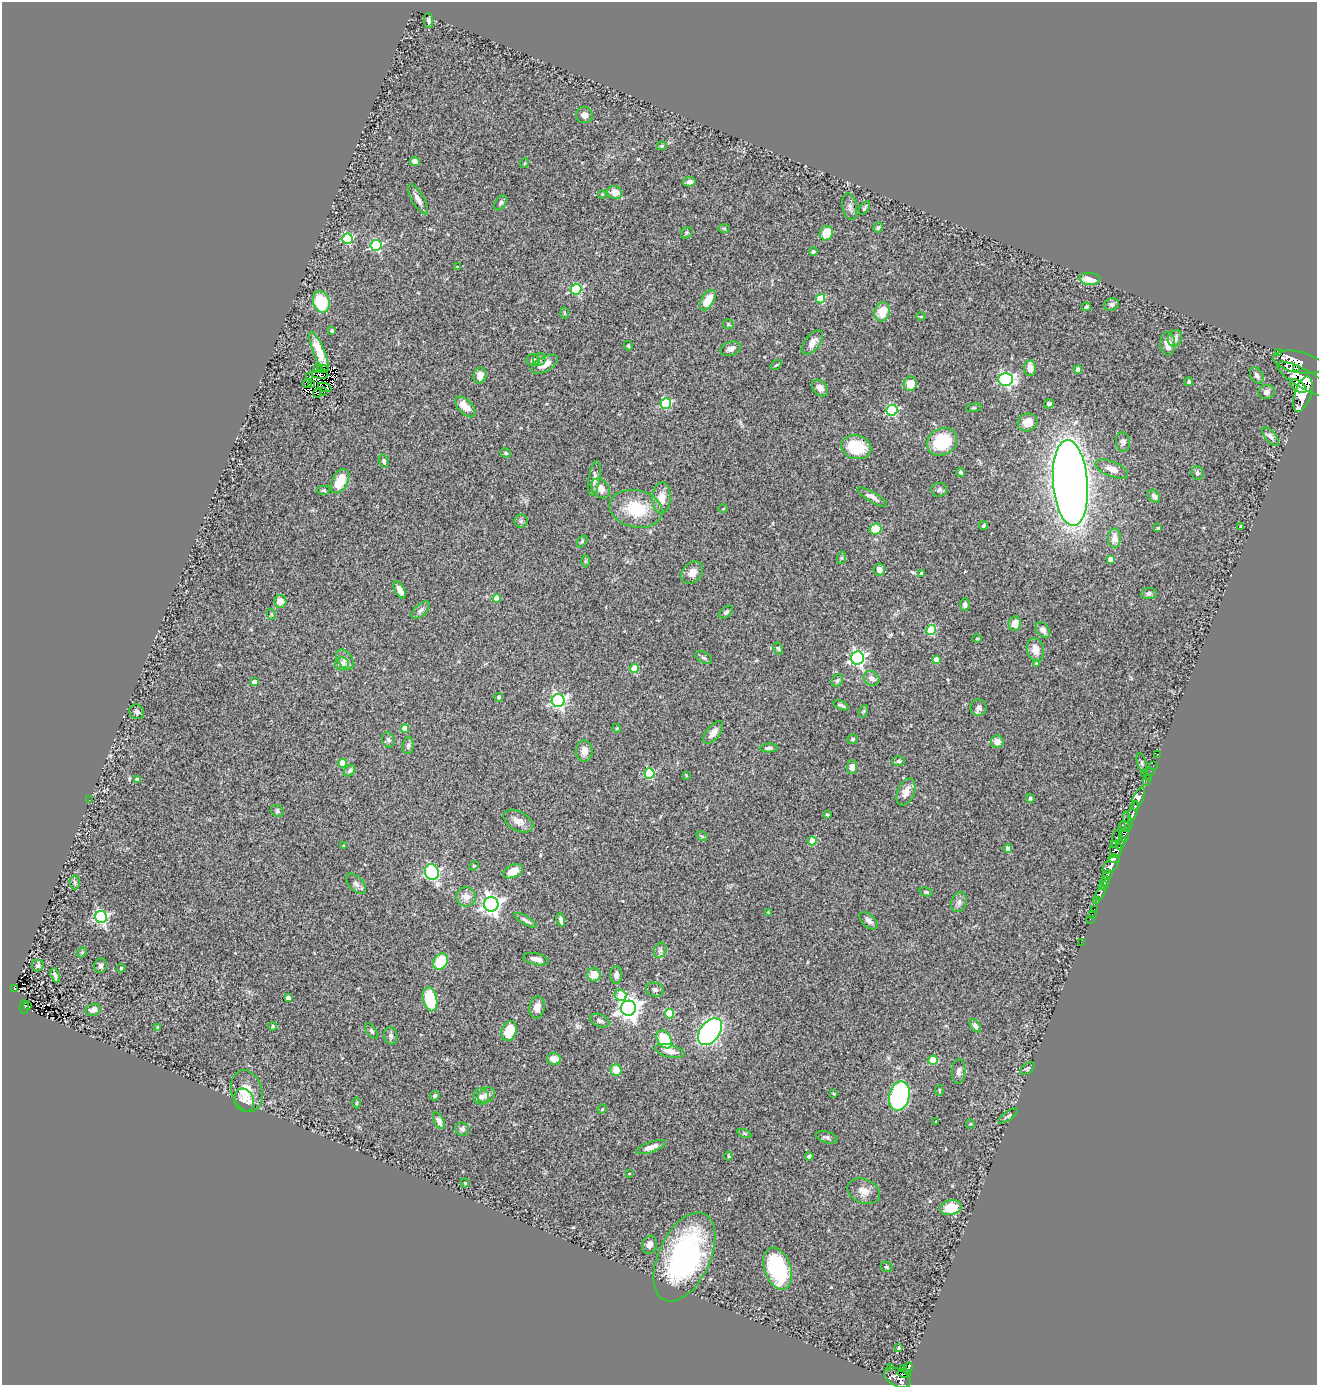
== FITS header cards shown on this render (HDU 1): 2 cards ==
NAXIS1  =                 1315
NAXIS2  =                 1383

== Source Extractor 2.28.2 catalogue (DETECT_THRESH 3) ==
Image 1315 x 1383 px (HDU 1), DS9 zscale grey, 1 PNG px = 1 image px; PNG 1319 x 1387 px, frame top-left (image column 1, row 1383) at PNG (2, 2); each listed source drawn as its Kron ellipse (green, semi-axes under 4 px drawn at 4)
Background 0.775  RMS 0.093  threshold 0.278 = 3 sigma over >= 5 px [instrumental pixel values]
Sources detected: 277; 6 with non-positive FLUX_AUTO (blend fragments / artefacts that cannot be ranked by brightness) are neither listed nor drawn; the other 271 listed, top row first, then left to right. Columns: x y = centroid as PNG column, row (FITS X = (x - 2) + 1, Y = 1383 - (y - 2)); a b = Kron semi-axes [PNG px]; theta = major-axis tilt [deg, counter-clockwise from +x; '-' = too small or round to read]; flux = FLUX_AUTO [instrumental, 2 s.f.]
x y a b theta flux
429 20 7 4 -84 13
584 115 8 8 - 31
662 146 5 4 - 9.1
415 162 5 4 - 36
525 163 5 3 - 6.2
689 182 6 5 - 21
615 192 8 6 -17 56
602 194 4 3 - 5.5
418 199 17 6 -60 41
501 203 8 5 59 13
850 207 13 7 -80 25
864 208 8 3 56 10
878 227 5 4 - 11
724 228 6 4 -1 7.8
687 233 6 5 - 11
826 233 7 6 - 120
347 239 5 5 - 520
376 245 5 5 - 650
813 252 4 4 - 11
457 267 3 3 - 10
1090 279 10 6 -4 110
576 289 5 5 - 550
820 299 5 4 - 230
708 300 11 6 60 97
321 302 11 8 -72 310
1112 304 7 6 - 24
1086 307 5 4 - 11
882 312 9 7 76 98
564 313 6 4 -88 7.1
921 316 5 3 - 5.2
728 324 5 5 - 8.6
332 331 4 3 - 18
1175 338 8 7 - 36
812 342 14 7 52 51
1168 344 12 7 -86 58
628 346 5 4 - 7.1
730 349 10 7 18 28
319 351 21 5 -68 85
1279 353 3 2 - 12
540 359 7 6 - 15
533 360 7 5 7 17
1298 362 25 10 -12 4400
545 364 14 7 29 63
776 365 6 3 35 6.4
1030 368 8 6 -88 40
1296 368 2 2 - 8100
317 369 3 2 - 5.7
323 369 5 3 - 21
1078 370 4 4 - 54
320 374 8 3 -6 0.54
480 375 8 6 79 56
1257 375 8 6 -58 20
310 377 3 2 - 8.5
1005 379 7 6 - 1000
1304 379 31 9 -30 7400
1189 382 4 4 - 18
307 383 4 2 - 7.8
312 384 3 2 - 9
910 384 7 6 - 87
1298 386 9 5 -35 1500
325 387 7 3 -19 13
820 388 9 7 -47 35
323 391 3 2 - 7.2
1267 392 8 7 - 23
317 393 4 2 - 4.2
1303 394 18 8 71 4700
666 404 5 5 - 500
1049 404 5 4 - 12
465 407 13 7 -46 83
974 408 8 4 8 8.8
892 410 5 5 - 610
1028 422 10 8 20 72
1271 437 11 5 -50 21
942 442 16 13 29 260
1123 442 10 7 -83 23
856 447 15 12 -16 220
506 453 5 4 - 9.4
384 461 7 4 -73 12
1112 469 17 7 -21 54
961 472 4 4 - 12
1197 473 7 6 - 14
594 478 17 5 81 31
340 481 13 8 63 140
1070 483 43 17 -86 9000
601 488 11 8 -51 61
323 490 6 4 0 9.2
939 490 8 7 - 16
1154 496 7 5 -53 26
872 497 17 5 -30 32
662 498 15 9 87 79
636 509 27 18 -12 280
723 509 4 3 - 4.7
521 521 6 6 - 13
983 526 4 3 - 11
1240 526 3 3 - 5.7
1158 528 3 3 - 7.6
876 529 6 5 - 120
1114 538 10 6 88 52
582 541 7 4 54 9.9
841 558 6 4 70 8
1110 559 4 4 - 45
585 561 6 4 90 7.9
879 570 6 5 - 32
692 572 12 9 47 50
922 573 4 3 - 19
400 590 9 5 -61 36
1149 594 8 5 6 18
497 598 4 4 - 93
280 601 6 6 - 50
965 605 6 5 - 18
420 610 11 6 42 22
726 612 8 5 40 13
271 614 5 3 - 5.1
1015 623 7 6 - 54
931 630 5 5 - 350
1043 630 9 6 -52 25
977 639 5 3 - 5.1
778 649 6 4 -60 11
1035 650 12 8 -79 63
704 658 9 5 -29 14
857 658 6 6 - 1500
345 659 11 7 -52 33
936 659 4 4 - 52
1036 663 4 3 - 5.7
342 664 7 6 - 41
634 668 4 4 - 190
872 678 8 7 - 28
837 681 6 5 - 13
254 682 4 4 - 56
499 697 4 4 - 17
558 701 6 6 - 1400
841 705 8 3 -23 13
979 708 8 8 - 24
864 711 6 4 71 8.1
137 712 8 7 - 22
405 728 4 4 - 72
617 728 4 4 - 6.3
713 732 13 6 53 49
853 739 5 4 - 12
388 740 8 6 -72 15
997 742 6 6 - 49
408 746 8 6 81 15
769 748 9 4 3 15
584 751 10 8 -89 48
1157 754 3 2 - 22
898 761 6 5 - 13
343 763 4 4 - 150
1142 763 10 4 -73 12
1153 766 3 2 - 6.3
852 767 7 5 87 29
350 771 6 4 43 18
1151 771 2 2 - 19
649 773 5 5 - 430
1145 774 2 2 - 38
686 775 4 3 - 4.4
1148 778 3 2 - 34
137 779 3 3 - 16
1146 781 2 2 - 21
906 792 14 8 68 59
1030 799 5 4 - 10
1138 799 12 5 68 2000
89 800 2 2 - 2.4
277 811 7 5 -36 12
1133 811 11 4 69 1700
827 815 4 4 - 7.3
518 821 16 9 -28 50
1128 821 9 4 -75 350
1125 827 6 4 -51 340
1124 835 7 5 88 390
702 836 6 3 -36 6.2
1116 838 10 3 73 170
812 841 4 4 - 120
1121 843 6 3 65 310
344 846 3 2 - 5.9
1008 848 4 4 - 41
1116 849 8 6 -86 1100
1114 858 6 4 4 1200
1111 865 11 5 47 2100
474 866 5 4 - 7.8
513 871 10 6 23 77
432 872 8 7 - 800
1107 875 5 4 - 640
1105 881 5 4 - 870
75 882 7 5 -89 11
356 884 12 7 -47 24
1104 886 5 3 - 500
926 892 7 4 -16 9
1100 894 8 3 63 290
466 897 10 9 - 46
1097 901 4 2 - 160
959 902 10 7 72 28
491 904 7 7 - 2900
1094 910 3 2 - 24
769 913 4 3 - 8.3
1092 914 2 2 - 6.8
101 917 6 6 - 1000
1090 919 2 2 - 10
526 920 13 3 -31 18
561 920 7 3 -77 21
869 921 11 6 -40 25
1081 942 2 2 - 9
660 950 8 6 69 19
82 952 6 4 47 7.8
536 959 13 5 -12 37
440 962 9 6 53 230
38 966 6 5 - 19
100 966 7 6 - 17
121 968 4 4 - 7.4
55 975 8 4 -71 18
594 975 7 7 - 82
616 975 9 6 86 26
14 988 4 3 - 91
655 990 9 7 -13 20
621 995 6 5 - 220
288 998 4 4 - 48
430 999 12 7 -77 270
27 1005 3 3 - 13
24 1007 7 4 89 53
537 1007 11 7 82 44
628 1008 8 7 - 4500
93 1010 8 6 13 36
670 1014 5 4 - 270
600 1021 10 6 -22 19
273 1026 4 4 - 8.7
975 1026 7 4 -58 16
158 1027 3 3 - 8.6
371 1031 9 4 -53 12
509 1031 10 7 69 130
710 1032 15 10 52 1500
391 1036 9 6 -80 18
664 1039 10 6 -58 240
670 1051 15 6 -13 47
554 1059 7 6 - 62
933 1060 5 4 - 230
1027 1069 8 5 37 11
616 1070 6 5 - 90
959 1071 12 7 87 28
939 1090 5 3 - 7.1
247 1091 21 15 -74 130
834 1094 3 2 - 6.6
486 1095 9 7 35 40
435 1096 5 4 - 14
899 1096 15 10 76 710
481 1097 8 8 - 28
244 1100 12 9 -63 48
357 1103 5 3 - 6.9
602 1109 5 4 - 7.5
1008 1116 12 3 35 11
439 1121 9 5 -62 26
936 1121 4 2 - 4.2
970 1124 5 4 - 7.3
462 1129 7 6 - 19
745 1134 7 3 -19 8.8
827 1137 11 5 -15 16
651 1147 16 5 20 40
729 1156 5 3 - 6.2
809 1156 4 4 - 11
629 1174 4 2 - 4.4
465 1183 4 4 - 6.2
864 1191 17 12 -22 64
951 1208 11 7 15 150
650 1245 9 7 71 30
684 1257 47 26 65 1200
886 1267 6 5 - 11
778 1268 22 13 -71 530
899 1348 3 3 - 21
891 1368 2 2 - 6.2
903 1368 3 2 - 11
908 1368 6 3 70 190
904 1373 6 3 -8 180
897 1378 14 8 -28 990
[6 non-positive-flux detections neither listed nor drawn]